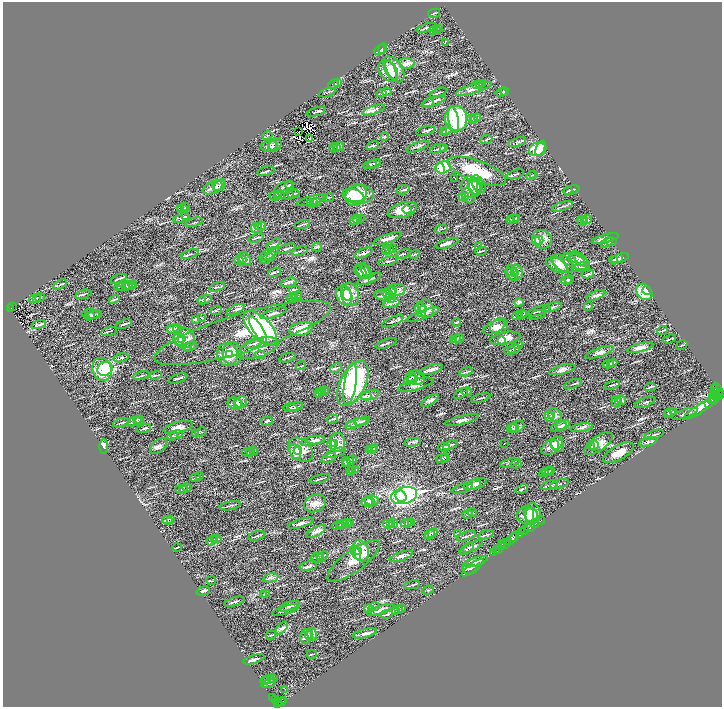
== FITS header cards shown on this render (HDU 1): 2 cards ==
NAXIS1  =                 1439
NAXIS2  =                 1409

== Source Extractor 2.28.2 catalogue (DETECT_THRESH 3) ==
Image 1439 x 1409 px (HDU 1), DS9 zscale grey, zoomed out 1/2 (1 PNG px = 2 x 2 image px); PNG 724 x 709 px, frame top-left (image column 2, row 1409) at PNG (3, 2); each listed source drawn as its Kron ellipse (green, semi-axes under 4 px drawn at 4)
Background 0.421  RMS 0.043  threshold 0.128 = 3 sigma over >= 5 px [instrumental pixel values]
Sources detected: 589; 45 cannot appear on this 1/2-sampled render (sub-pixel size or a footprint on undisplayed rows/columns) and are neither listed nor drawn; of the other 544, the 500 brightest by FLUX_AUTO listed and drawn (44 fainter detections omitted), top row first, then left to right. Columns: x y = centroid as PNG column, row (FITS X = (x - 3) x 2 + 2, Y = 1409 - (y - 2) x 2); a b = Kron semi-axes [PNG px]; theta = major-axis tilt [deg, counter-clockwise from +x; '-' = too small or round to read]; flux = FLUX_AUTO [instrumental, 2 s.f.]
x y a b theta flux
434 13 6 2 12 7
427 28 10 2 17 11
439 29 4 2 - 6.8
434 30 4 3 - 7.3
436 30 4 2 - 5.6
445 42 2 1 - 25
383 49 5 4 - 23
380 50 6 3 35 18
407 63 8 5 -9 30
394 69 14 8 -57 120
391 70 10 3 -68 70
388 71 12 8 -52 130
338 83 4 3 - 6.7
482 83 3 3 - 7.4
334 84 5 2 - 9.2
480 84 4 3 - 10
477 85 5 4 - 14
474 89 19 4 17 43
387 92 5 3 - 11
504 92 4 3 - 7.4
327 93 8 2 17 9.8
381 93 5 3 - 9.8
438 93 9 2 20 10
501 93 6 4 14 14
434 101 12 3 19 20
428 103 6 2 31 8.7
374 110 11 3 19 26
316 112 10 2 18 13
478 117 4 3 - 9.4
456 118 12 11 - 800
475 118 5 4 - 14
472 119 5 4 - 14
453 120 13 5 -80 270
447 130 5 3 - 13
426 131 10 2 15 11
444 131 4 3 - 6.2
298 132 2 1 - 5.5
267 136 5 2 - 6.3
385 137 4 3 - 7.7
310 138 3 2 - 6.3
486 140 6 2 22 8
517 142 9 3 18 14
275 145 7 5 52 30
270 146 8 5 6 36
272 146 6 4 85 19
373 146 6 2 20 11
339 147 5 3 - 12
418 147 12 2 20 15
444 147 4 2 - 7.5
334 148 5 3 - 9.6
337 148 4 3 - 8.3
540 148 8 3 67 65
438 149 8 2 17 13
538 149 9 6 11 260
374 163 7 2 13 10
370 165 7 3 15 9.3
440 168 5 4 - 120
443 168 8 6 16 290
266 171 9 2 12 10
477 171 31 10 -20 340
515 174 9 3 18 13
531 175 5 2 - 7
534 175 4 3 - 6.1
455 179 4 2 - 6.6
220 185 7 5 39 24
290 185 4 3 - 9.3
479 185 8 6 -52 31
217 186 6 5 - 19
473 186 9 5 -82 43
476 186 10 7 85 61
214 187 11 6 24 45
284 187 10 3 21 15
471 187 11 9 -73 87
403 190 6 2 16 10
571 190 8 2 17 12
568 191 4 2 - 7.6
280 194 5 3 - 11
293 194 6 2 17 7.2
277 195 2 2 - 9.3
289 195 5 2 - 5.7
353 195 11 6 -16 140
356 195 12 9 50 230
359 195 15 9 2 190
274 196 5 4 - 13
466 196 3 2 - 38
468 196 8 6 -65 41
463 197 4 3 - 25
329 198 5 2 - 7.1
312 200 15 2 16 15
316 202 5 4 - 18
313 203 4 3 - 24
311 204 4 3 - 13
562 206 11 2 17 12
185 207 4 3 - 6.9
183 208 5 3 - 9.7
180 209 4 2 - 6.8
402 210 15 7 16 92
407 210 5 3 - 18
185 217 4 3 - 10
181 218 8 4 16 26
516 218 3 3 - 6.5
357 219 4 3 - 14
360 219 4 3 - 9.9
514 219 5 3 - 9.6
587 219 4 3 - 11
355 220 5 4 - 17
511 220 4 3 - 11
585 220 3 2 - 17
582 221 5 4 - 17
194 222 9 2 16 7.9
302 224 8 2 17 11
259 226 3 3 - 8.7
262 226 4 3 - 11
256 228 6 5 - 21
441 229 6 2 16 11
256 238 8 2 18 9.6
387 239 15 3 21 38
542 239 10 9 - 88
605 239 14 3 15 31
539 240 4 3 - 82
536 241 4 3 - 71
611 242 5 2 - 8
447 243 12 4 16 25
607 243 6 3 29 12
274 244 8 3 39 16
317 247 5 3 - 12
479 247 4 3 - 8.7
392 248 4 3 - 12
287 249 9 2 17 13
389 249 4 3 - 17
387 250 4 3 - 15
300 251 8 2 21 10
481 251 6 2 11 9.3
364 253 9 4 24 17
190 254 9 2 17 11
269 254 10 5 30 32
403 254 7 3 17 12
414 254 6 2 16 8.9
271 257 4 3 - 8.3
268 258 9 4 36 25
620 258 9 3 17 18
245 259 7 5 -56 42
581 259 11 4 -38 33
617 259 6 3 22 13
242 260 4 3 - 46
578 260 9 3 -34 19
613 260 4 2 - 6.8
239 261 5 4 - 40
388 261 9 2 16 9.4
576 261 15 7 -20 68
560 264 10 3 -47 37
563 264 12 7 -35 86
557 265 12 6 -26 72
580 267 8 2 15 9.7
363 271 9 5 -50 34
366 271 9 4 -54 23
274 272 7 3 15 14
360 272 7 5 -45 26
515 272 3 2 - 50
518 272 7 5 -64 40
512 273 8 5 -64 38
511 274 7 3 -56 18
588 274 6 3 13 14
118 279 8 2 20 12
369 279 12 3 22 22
569 279 4 3 - 10
567 280 5 3 - 19
289 282 8 4 14 23
60 285 7 2 27 11
124 285 5 4 - 18
130 285 5 3 - 12
133 285 4 3 - 8.2
122 286 5 3 - 11
127 286 5 4 - 16
119 287 4 3 - 12
217 287 8 2 17 11
294 290 5 2 - 7.9
396 290 10 6 11 46
390 291 5 4 - 17
393 291 3 3 - 13
647 291 4 2 - 250
644 292 9 7 -46 150
387 293 6 4 -20 15
83 294 8 2 17 13
350 294 12 9 -78 140
344 295 10 7 -65 160
347 295 6 2 -76 170
382 295 8 4 -11 24
294 296 3 2 - 5.6
297 296 5 3 - 9.6
596 296 10 4 21 20
40 297 5 3 - 7.9
292 297 4 3 - 9.3
35 298 6 3 19 13
37 298 3 3 - 6.5
390 298 5 4 - 19
114 299 6 2 32 9.9
202 300 4 3 - 8.5
205 300 7 3 16 14
519 302 5 3 - 11
391 303 8 3 13 20
589 306 4 3 - 11
13 307 2 1 - 21
553 307 9 2 15 13
10 308 2 2 - 28
423 309 4 2 - 52
426 309 9 7 -64 71
236 310 9 2 26 14
421 310 7 5 -71 59
216 311 6 3 20 10
538 311 12 2 17 18
274 313 14 3 18 22
91 314 9 5 -2 21
95 314 7 2 11 11
522 314 4 3 - 7.8
422 315 17 4 20 33
520 315 4 3 - 5.6
537 315 9 2 16 13
90 316 5 3 - 11
517 316 5 3 - 11
201 317 4 3 - 10
195 319 4 2 - 6.7
393 321 12 2 23 18
456 322 4 3 - 10
124 324 8 2 17 14
39 325 7 2 14 14
499 326 9 7 34 37
494 327 12 5 25 37
260 328 22 10 -47 920
174 329 7 3 -5 15
177 329 4 3 - 10
258 329 15 5 -59 320
301 329 12 6 14 97
109 331 8 2 15 8.5
662 331 5 2 - 5.5
243 333 92 19 17 450
184 338 11 9 -45 110
459 338 5 3 - 11
505 338 15 6 11 68
182 339 3 2 - 100
456 339 4 3 - 9.7
670 339 7 2 20 11
179 340 6 5 - 91
453 340 4 3 - 11
502 341 4 4 - 14
254 343 10 2 21 17
386 344 11 2 17 12
518 345 4 2 - 5.7
682 345 6 2 30 7
190 346 7 3 12 12
187 347 5 3 - 12
640 347 13 4 14 42
258 348 21 9 18 120
514 349 6 2 14 9.4
510 350 6 2 10 7.9
600 352 15 4 18 35
230 354 4 2 - 120
232 354 11 9 -81 110
227 355 11 10 - 120
260 355 5 4 - 13
121 358 7 3 14 15
287 358 8 2 15 10
611 363 4 3 - 7
613 363 4 2 - 8
608 364 5 3 - 11
301 366 5 2 - 6.3
336 368 6 2 23 11
102 369 11 9 -73 220
105 369 8 7 - 540
431 370 13 3 17 45
562 370 14 4 15 28
466 372 7 3 18 12
156 375 6 2 15 8.6
142 376 8 2 12 9.4
178 378 9 2 19 14
416 378 9 7 -4 37
410 379 7 4 46 24
413 379 5 3 - 12
350 384 21 6 81 360
353 384 24 12 63 1000
416 384 18 5 15 51
573 384 9 2 20 8.2
612 385 8 2 19 11
650 387 6 3 7 13
714 388 3 2 - 70
718 390 8 2 -58 360
325 391 4 3 - 10
467 391 5 3 - 8.8
716 391 2 2 - 220
322 392 4 3 - 11
319 393 5 3 - 12
718 393 7 1 -12 270
461 394 7 2 31 7.7
715 394 4 2 - 39
721 394 2 2 - 230
370 395 9 4 16 26
366 396 6 3 -8 18
716 397 3 3 - 170
481 398 10 1 16 9.9
713 398 4 2 - 370
430 400 10 4 33 24
622 400 4 4 - 21
616 401 5 4 - 24
619 401 3 2 - 21
712 401 3 2 - 280
241 402 6 5 - 32
645 402 11 2 21 13
238 403 4 3 - 28
235 404 8 6 -21 40
708 404 2 1 - 85
295 406 8 4 16 19
702 407 22 3 32 26
290 408 7 3 -2 14
673 412 4 3 - 9.7
668 413 3 3 - 5.8
670 413 5 3 - 14
685 414 14 1 18 12
555 415 8 5 -51 39
549 416 5 3 - 33
552 416 3 2 - 40
332 419 6 3 16 11
137 420 3 2 - 11
140 420 4 4 - 13
462 420 17 3 13 30
135 421 7 4 22 18
266 421 6 3 13 13
362 421 8 2 15 12
121 423 8 2 16 10
357 423 10 3 14 22
563 425 7 4 25 23
351 426 6 3 19 13
559 426 8 3 19 17
178 427 15 5 15 51
517 427 8 5 25 24
144 428 7 2 11 10
512 428 5 4 - 18
515 428 4 3 - 13
582 428 11 4 9 21
201 432 5 3 - 9.4
196 433 4 3 - 9.3
176 435 7 3 9 12
654 435 10 2 17 11
172 436 5 3 - 13
315 440 9 3 4 23
313 441 12 3 11 30
413 442 8 3 10 15
648 442 9 2 16 19
337 443 9 7 -85 78
504 443 2 1 - 6.2
598 443 16 7 36 61
335 444 3 2 - 82
557 444 7 6 - 41
332 445 5 4 - 77
450 445 8 3 24 17
555 445 5 3 - 41
594 445 5 3 - 12
104 446 7 4 -89 15
159 446 10 6 43 26
552 446 12 7 36 71
591 446 3 3 - 7.3
444 447 6 2 -10 7.2
375 448 3 3 - 6.9
372 449 4 2 - 8.2
300 450 14 10 -43 120
369 450 4 2 - 7.6
253 451 4 4 - 15
295 451 8 5 -70 93
298 451 4 2 - 120
248 452 5 4 - 10
251 452 3 2 - 9.6
336 453 10 2 18 11
619 453 17 7 29 77
445 457 4 2 - 10
329 458 7 2 19 8.8
442 459 6 2 23 9.3
352 460 5 3 - 8.8
348 461 6 4 37 15
346 462 5 3 - 11
510 463 10 2 14 11
516 464 5 2 - 9.3
355 470 3 2 - 6
350 471 4 2 - 7
353 471 3 3 - 5.7
550 471 5 2 - 6.9
547 472 5 3 - 8.4
544 473 4 2 - 6.1
200 476 4 3 - 5.6
195 478 5 2 - 7.2
320 479 10 1 16 9.2
477 484 10 5 21 29
559 484 9 3 16 15
472 485 9 4 18 27
549 485 9 2 17 14
187 487 4 3 - 7.2
184 488 4 3 - 6.9
462 488 11 2 16 10
181 489 6 2 -6 8.4
522 489 6 3 25 12
404 495 13 8 15 2100
401 496 6 5 - 770
372 500 7 5 -8 22
369 501 5 5 - 15
367 502 6 4 4 19
315 503 11 8 24 51
230 506 10 1 10 9.1
472 512 5 3 - 7.8
468 514 5 3 - 9.1
532 514 10 8 90 82
530 515 7 4 88 52
527 516 10 9 - 90
167 520 5 3 - 15
171 520 4 3 - 10
541 520 4 1 - 27
412 522 3 3 - 8.1
301 523 13 3 17 32
350 523 3 2 - 5.6
391 523 4 3 - 10
393 523 5 4 - 15
406 523 5 3 - 13
409 523 4 3 - 11
343 524 5 3 - 13
347 524 5 3 - 10
388 524 5 3 - 13
535 524 4 2 - 530
338 525 5 2 - 9.4
340 525 4 2 - 7.6
530 527 5 2 - 350
522 531 3 2 - 110
524 531 4 2 - 86
316 532 11 4 27 32
433 533 5 3 - 9.9
430 534 5 3 - 11
457 534 4 2 - 6.1
486 535 8 2 17 9
519 535 4 2 - 200
257 536 9 2 15 12
466 536 10 2 20 14
515 538 3 2 - 100
214 539 3 3 - 7.9
217 539 4 3 - 10
512 539 7 4 50 370
212 540 6 4 38 16
508 543 4 2 - 630
502 544 2 1 - 45
505 544 3 2 - 350
473 546 11 4 25 27
501 547 3 2 - 250
177 548 5 2 - 5.7
467 549 8 3 38 12
499 549 3 2 - 230
361 551 11 8 -75 110
497 551 2 1 - 170
356 552 7 4 -60 69
358 552 4 2 - 110
493 553 3 2 - 130
323 556 6 3 45 13
401 556 12 4 19 31
320 557 3 3 - 7.8
317 558 6 5 - 14
354 561 31 10 36 150
475 562 13 2 18 20
308 566 9 4 10 22
472 568 13 3 37 26
470 569 7 5 -3 40
271 578 8 3 12 20
211 581 5 3 - 6.7
412 585 8 2 10 7.6
428 590 6 2 21 7
203 591 7 2 14 11
266 593 4 2 - 7.1
264 594 3 2 - 6
235 602 10 2 16 17
289 606 11 3 19 23
374 607 6 3 19 16
369 609 4 3 - 11
398 609 4 3 - 6.2
401 609 4 2 - 6.7
286 610 14 1 16 11
380 610 14 3 16 32
396 610 4 3 - 8.2
387 614 6 2 8 8.5
282 628 8 3 48 19
365 633 12 4 14 24
271 635 5 3 - 9.5
309 635 5 4 - 21
312 635 6 4 -76 25
306 637 7 6 - 30
312 654 5 2 - 5.5
254 659 11 2 16 22
274 678 3 2 - 6
268 679 6 3 8 15
265 681 4 3 - 9.2
269 684 8 2 10 11
285 689 2 1 - 6.7
272 698 2 1 - 19
276 699 4 1 - 36
284 700 4 2 - 90
277 701 3 1 - 97
281 702 4 2 - 110
277 704 3 2 - 180
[44 fainter detections neither listed nor drawn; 45 sub-pixel or undisplayed-footprint detections neither listed nor drawn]